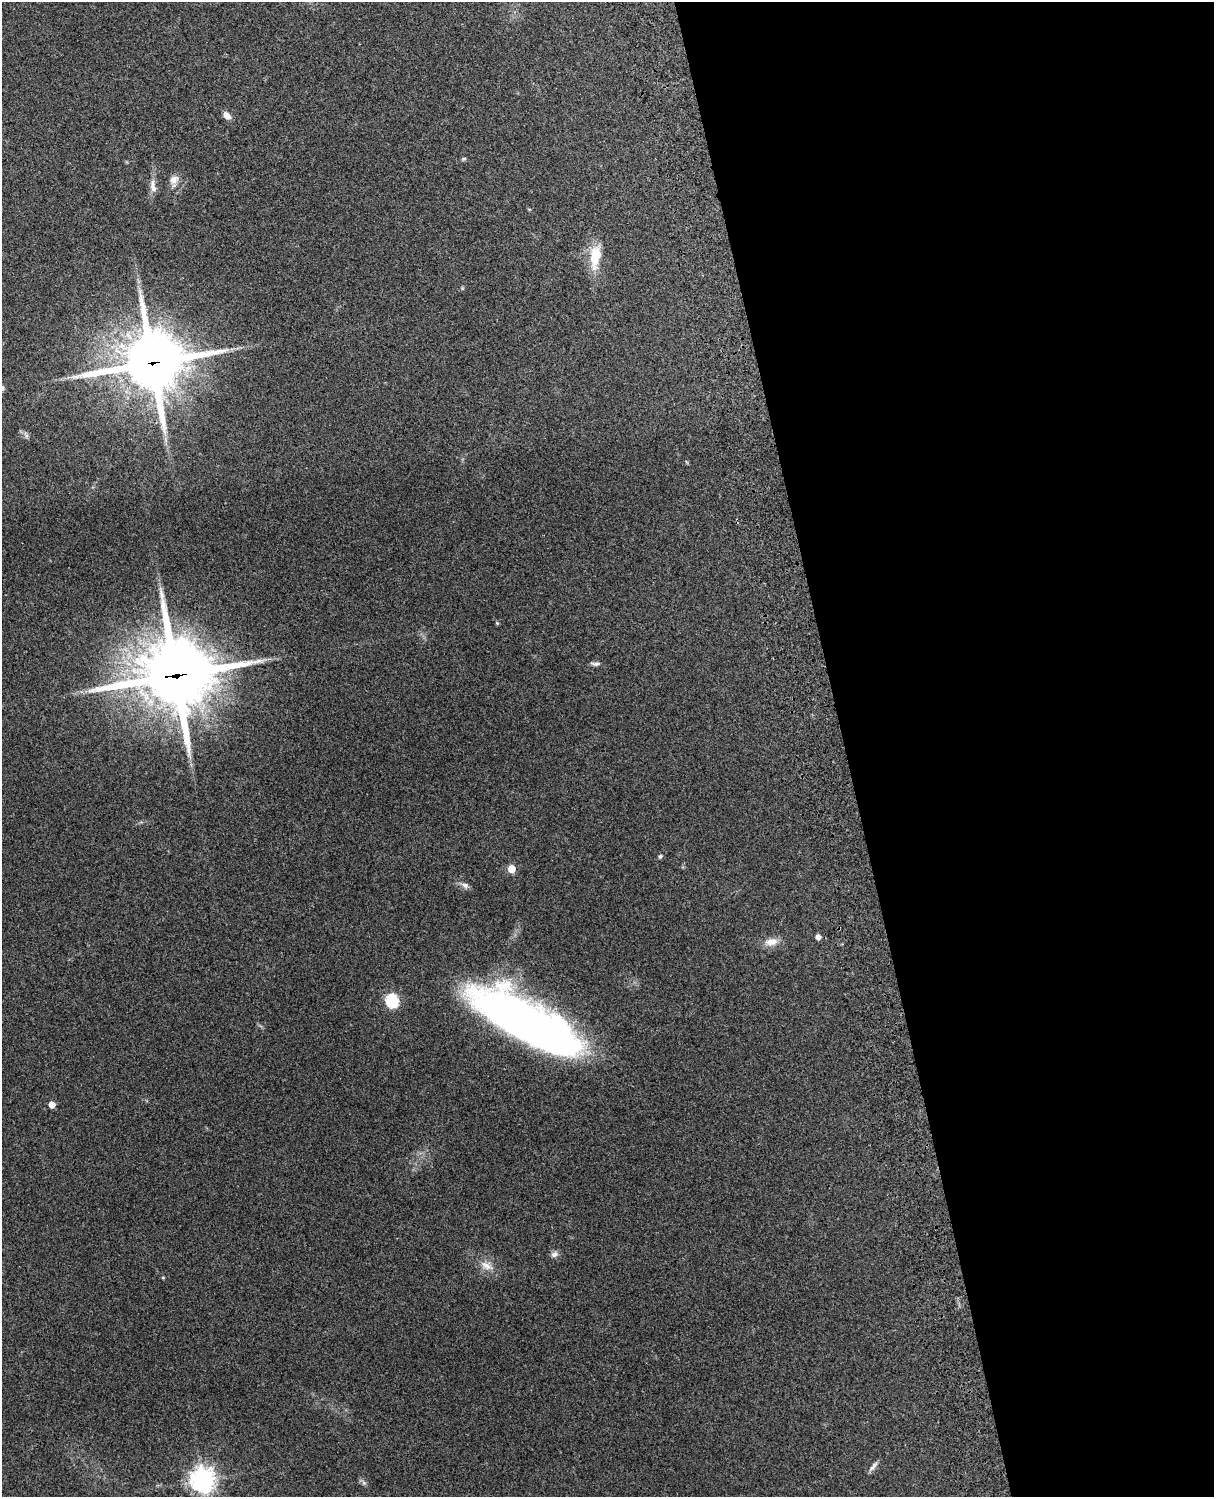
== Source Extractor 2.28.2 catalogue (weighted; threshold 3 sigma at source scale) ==
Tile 8 of 4 x 3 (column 4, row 2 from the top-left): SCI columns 3757-4968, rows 1660-3154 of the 5089 x 4928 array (HDU 1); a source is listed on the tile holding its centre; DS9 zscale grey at full resolution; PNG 1216 x 1499 px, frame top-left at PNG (2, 2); no overlay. Shown black and unused: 31% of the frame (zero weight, under 3 of 4 exposures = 6% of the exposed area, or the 3 px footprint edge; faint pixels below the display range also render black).
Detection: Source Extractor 2.28.2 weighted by HDU 2 'WHT'; one run over the whole footprint, this tile lists its part. Background 0.261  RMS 0.0089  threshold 0.0402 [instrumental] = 3 sigma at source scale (4.5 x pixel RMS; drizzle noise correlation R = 1.50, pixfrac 1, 0.05/0.05 arcsec/px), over >= 5 px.
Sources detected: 24; all 24 listed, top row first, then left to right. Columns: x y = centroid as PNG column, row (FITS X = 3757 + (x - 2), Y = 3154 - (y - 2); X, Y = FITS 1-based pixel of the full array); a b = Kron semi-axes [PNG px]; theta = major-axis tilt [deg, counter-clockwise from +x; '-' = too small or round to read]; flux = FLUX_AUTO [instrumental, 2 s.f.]
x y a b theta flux
227 116 9 6 -46 5.9
463 159 7 4 6 1.3
174 180 13 10 34 6.7
154 188 11 8 -53 5.1
595 256 31 13 83 24
152 363 26 23 11 3900
26 436 7 4 72 1.7
497 623 4 4 - 1.1
596 664 13 5 0 2.6
176 675 31 27 4 5200
660 856 6 5 - 1.5
511 869 6 6 - 15
465 885 11 6 -26 3.6
818 937 6 5 - 3.6
771 942 19 11 9 8.9
392 1001 7 6 - 100
527 1022 105 33 -29 600
52 1105 5 5 - 10
554 1254 10 8 21 3.5
487 1266 18 9 -28 8.7
163 1277 5 3 - 0.81
873 1466 17 5 48 3.6
202 1480 10 9 - 540
364 1483 7 4 -18 1.8
Overlapping masked pixels (flux is a lower limit): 2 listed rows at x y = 152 363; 176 675